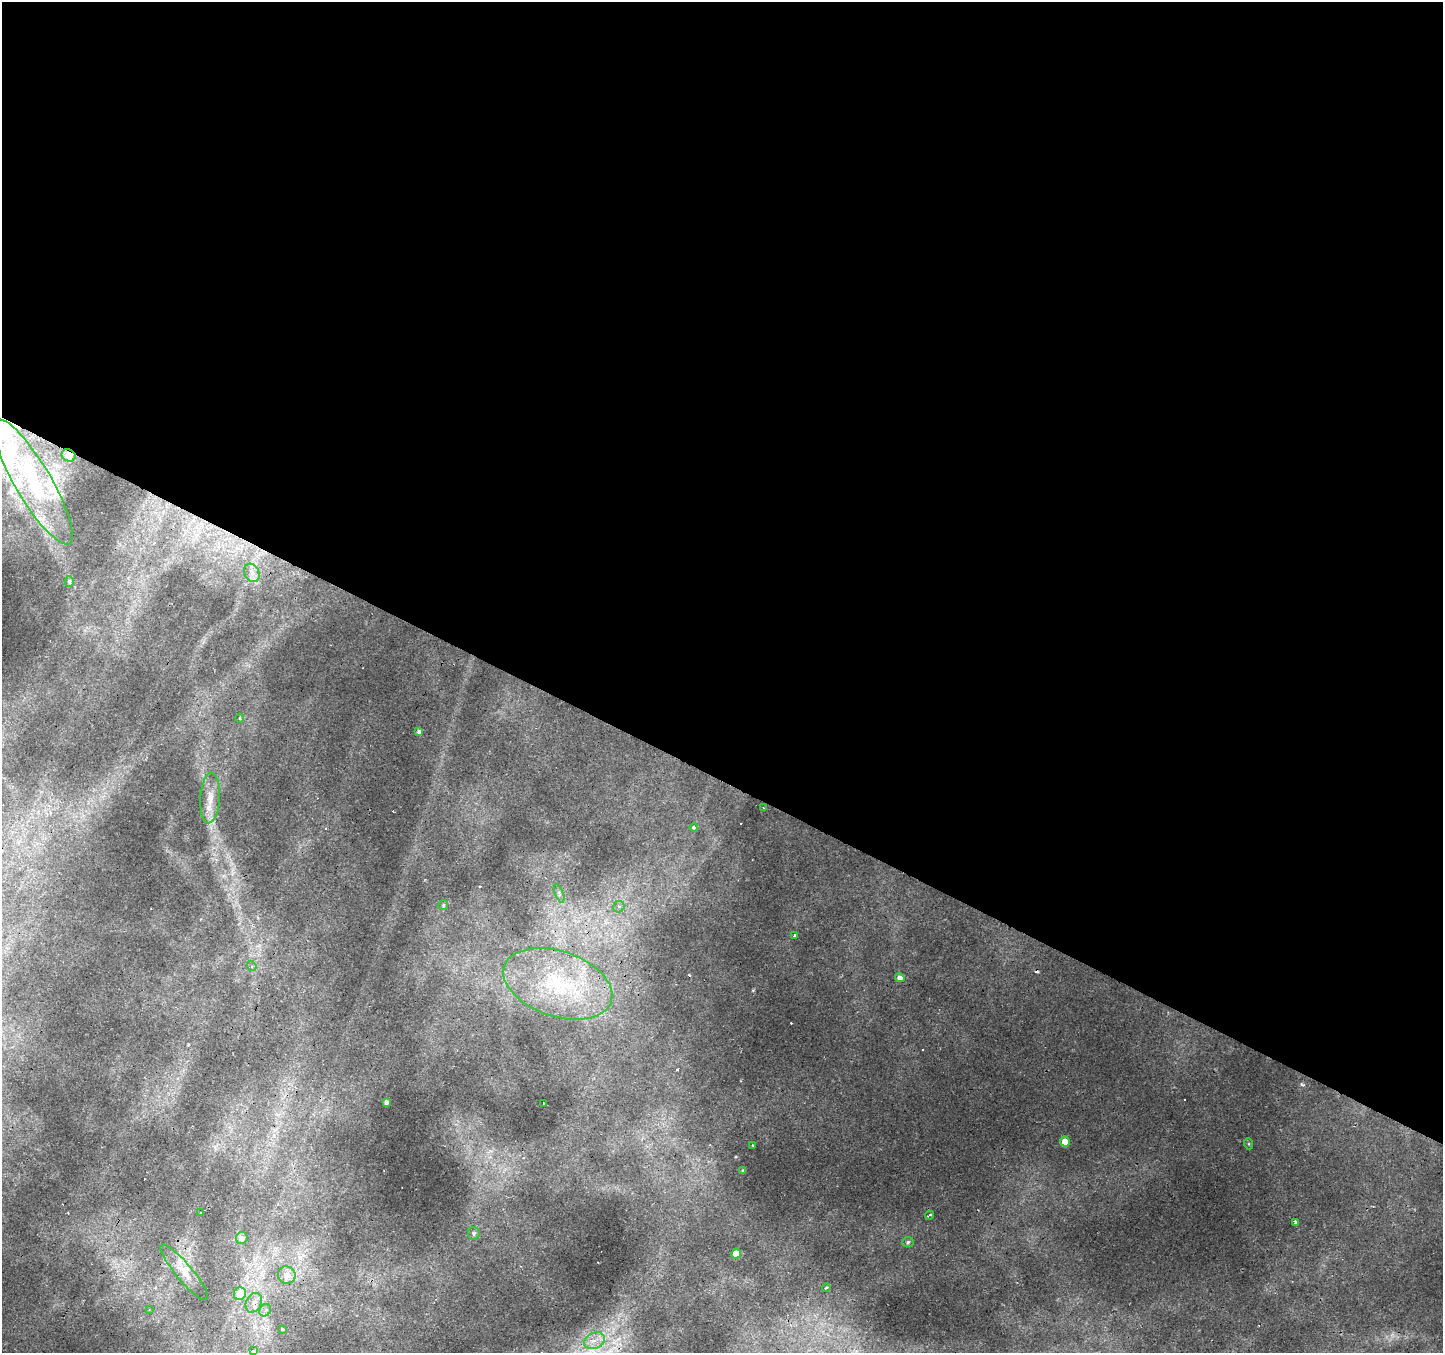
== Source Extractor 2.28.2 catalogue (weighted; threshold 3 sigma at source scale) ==
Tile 3 of 4 x 4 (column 3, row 1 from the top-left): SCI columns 2887-4327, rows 4317-5667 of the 5767 x 5863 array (HDU 1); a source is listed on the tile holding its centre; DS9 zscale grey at full resolution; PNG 1445 x 1355 px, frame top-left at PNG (2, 2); each listed source drawn as its Kron ellipse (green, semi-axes under 4 px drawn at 4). Shown black and unused: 58% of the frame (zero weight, under 2 of 3 exposures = <1% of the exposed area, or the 3 px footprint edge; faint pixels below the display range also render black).
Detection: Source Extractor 2.28.2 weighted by HDU 2 'WHT'; one run over the whole footprint, this tile lists its part. Background 0.00476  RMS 0.0027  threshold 0.0121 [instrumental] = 3 sigma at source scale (4.5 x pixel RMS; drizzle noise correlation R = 1.50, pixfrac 1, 0.0396/0.0396 arcsec/px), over >= 5 px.
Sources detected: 55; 13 cosmic-ray / hot-pixel residue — neither listed nor drawn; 3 inside a brighter listed object's ellipse — not listed separately; the other 39 listed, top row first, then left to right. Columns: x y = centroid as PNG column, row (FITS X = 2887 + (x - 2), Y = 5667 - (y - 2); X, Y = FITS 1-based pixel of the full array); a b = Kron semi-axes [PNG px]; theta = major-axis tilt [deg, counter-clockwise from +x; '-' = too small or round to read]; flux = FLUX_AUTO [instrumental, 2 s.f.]
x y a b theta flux
68 455 7 6 - 0.66
33 482 72 18 -60 19
252 573 9 7 -63 1.6
69 581 5 5 - 0.59
240 718 4 3 - 0.26
419 732 4 4 - 0.96
210 798 25 10 87 4.4
763 808 3 2 - 0.18
694 827 4 4 - 1.5
559 894 9 3 -68 0.52
443 905 5 5 - 0.51
619 907 6 5 - 0.71
794 935 3 3 - 0.61
252 966 5 3 - 0.69
900 978 5 4 - 1.3
558 984 56 32 -19 30
386 1102 4 4 - 0.92
544 1104 3 2 - 0.33
1065 1141 5 5 - 3.1
1249 1144 5 3 - 0.26
753 1145 3 2 - 0.29
743 1171 3 3 - 0.44
201 1213 3 3 - 0.57
929 1215 4 3 - 0.67
1295 1223 4 3 - 0.78
474 1233 7 6 - 0.63
242 1238 6 6 - 1.2
908 1242 6 5 - 0.5
736 1254 5 4 - 4
184 1272 35 8 -50 3.9
287 1275 9 8 - 2.8
826 1287 4 3 - 0.39
240 1294 6 6 - 6.1
254 1303 10 7 61 1.9
149 1310 4 2 - 0.19
265 1310 6 5 - 0.82
282 1329 3 3 - 0.7
594 1341 11 8 25 2.4
253 1351 3 3 - 9.8
Overlapping masked pixels (flux is a lower limit): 1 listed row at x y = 68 455
Isophote crosses this tile's border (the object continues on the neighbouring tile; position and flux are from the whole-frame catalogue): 1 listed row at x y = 253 1351
Unlisted compact peaks at least as high as the median listed source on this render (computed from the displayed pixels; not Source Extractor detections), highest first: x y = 753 990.